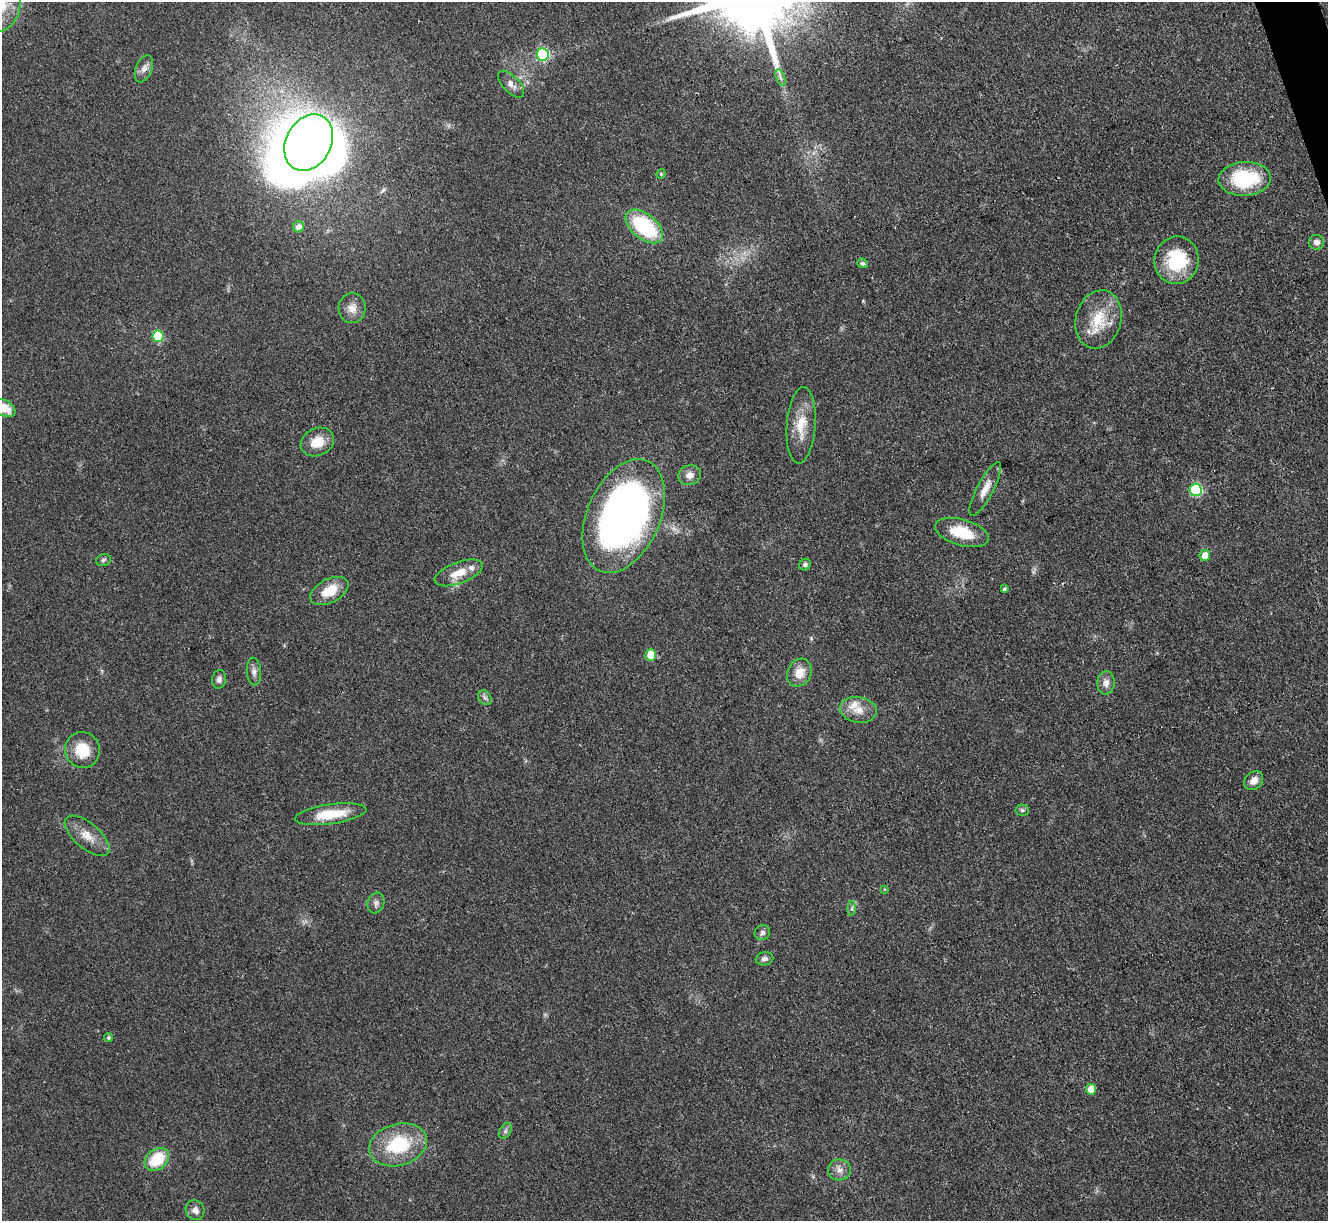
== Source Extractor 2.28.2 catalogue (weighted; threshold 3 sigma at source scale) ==
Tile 10 of 4 x 4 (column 2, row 3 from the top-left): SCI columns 1329-2654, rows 1490-2708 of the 5309 x 5293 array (HDU 1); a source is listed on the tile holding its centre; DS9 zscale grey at full resolution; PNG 1330 x 1223 px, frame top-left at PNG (2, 2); each listed source drawn as its Kron ellipse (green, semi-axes under 4 px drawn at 4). Shown black and unused: <1% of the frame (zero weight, under 3 of 4 exposures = <1% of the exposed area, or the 3 px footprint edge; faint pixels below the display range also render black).
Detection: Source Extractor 2.28.2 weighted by HDU 2 'WHT'; one run over the whole footprint, this tile lists its part. Background 0.0855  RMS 0.0062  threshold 0.0281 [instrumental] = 3 sigma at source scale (4.5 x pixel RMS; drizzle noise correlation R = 1.50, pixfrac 1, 0.05/0.05 arcsec/px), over >= 5 px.
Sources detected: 58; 2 inside a brighter object's white glare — neither listed nor drawn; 2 inside a brighter listed object's ellipse — not listed separately; the other 54 listed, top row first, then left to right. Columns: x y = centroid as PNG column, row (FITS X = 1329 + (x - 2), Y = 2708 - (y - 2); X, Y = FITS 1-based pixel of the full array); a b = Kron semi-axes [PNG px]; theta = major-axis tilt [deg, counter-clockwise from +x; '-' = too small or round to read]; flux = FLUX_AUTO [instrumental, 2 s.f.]
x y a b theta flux
2 4 28 18 78 20
543 54 6 6 - 54
144 69 14 8 68 3.8
780 77 9 3 -71 1.7
511 84 17 8 -46 4.2
309 143 30 22 62 440
661 174 5 4 - 0.74
1245 179 26 17 3 41
644 226 22 12 -39 53
299 227 5 5 - 4.3
1316 242 7 7 - 3.1
1177 260 24 22 80 34
862 263 5 4 - 1.4
352 308 15 13 85 6
1098 319 30 22 75 22
158 336 6 5 - 35
4 408 12 7 -32 8.5
801 425 38 14 85 16
317 442 17 13 26 12
690 475 11 9 19 4.5
985 489 30 8 62 7.7
1196 490 6 6 - 60
624 516 60 36 66 360
962 533 27 13 -16 21
1205 555 5 5 - 6.7
103 560 7 5 17 1.3
805 565 6 5 - 1.7
459 573 25 10 20 11
1004 589 3 3 - 1.2
329 591 21 11 28 14
651 655 6 5 - 18
254 672 14 7 -86 2.9
799 673 14 12 62 8.9
219 679 9 7 80 2.6
1106 683 12 8 86 4
485 698 8 6 -55 1.8
858 710 18 13 -9 8.1
82 750 18 17 - 18
1254 781 10 8 44 5.5
1022 810 7 5 -4 1.2
331 814 36 10 8 21
87 836 27 12 -40 9.8
884 889 4 2 - 0.46
376 903 10 8 71 2.6
852 909 7 4 90 1.3
762 933 8 7 - 2.1
764 959 9 6 10 2.2
108 1038 4 4 - 1.2
1091 1089 5 5 - 9.1
505 1131 8 5 60 1.7
398 1145 29 20 16 38
157 1159 13 10 39 24
839 1170 11 10 - 4.4
195 1210 10 9 - 3.5
Isophote crosses this tile's border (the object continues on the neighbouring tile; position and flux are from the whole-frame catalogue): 2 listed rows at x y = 2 4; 4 408